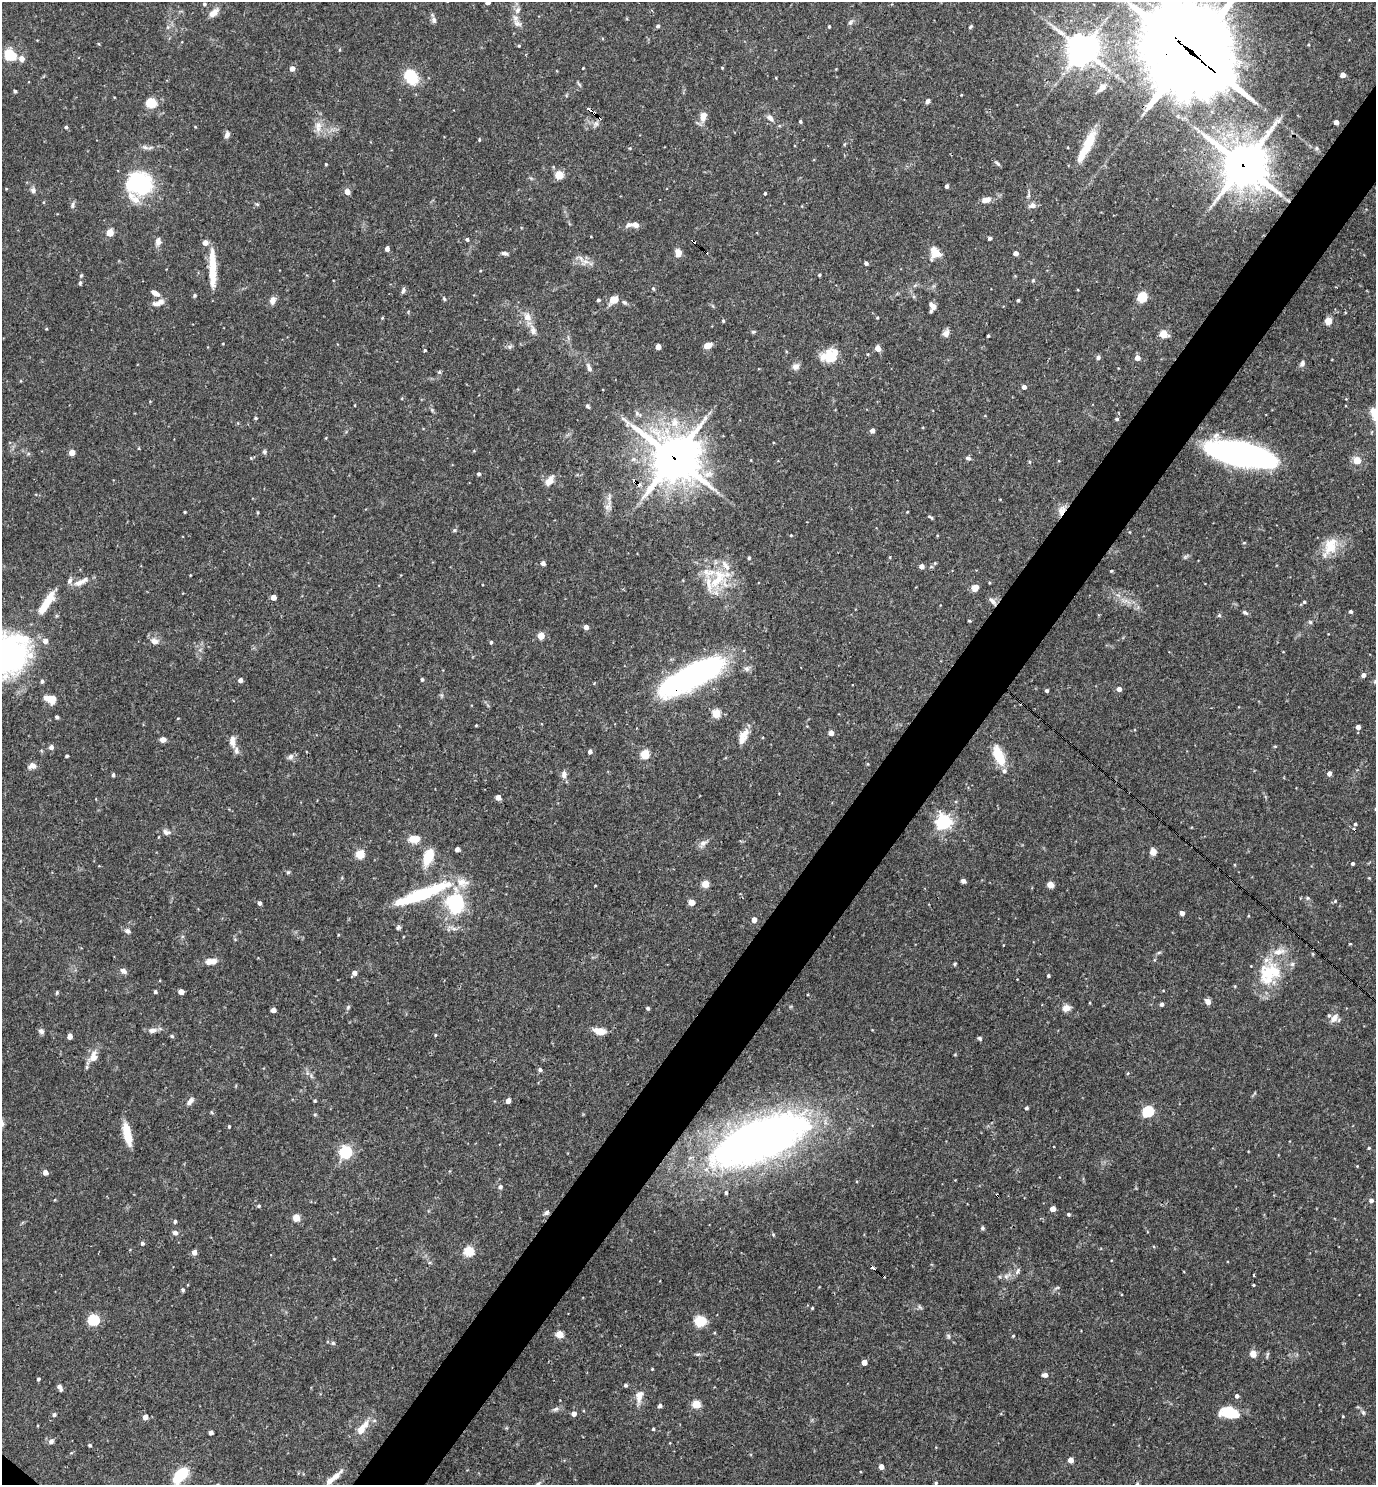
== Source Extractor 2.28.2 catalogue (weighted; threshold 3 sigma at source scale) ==
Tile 10 of 4 x 4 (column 2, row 3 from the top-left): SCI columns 1523-2896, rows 1484-2966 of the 5935 x 5931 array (HDU 1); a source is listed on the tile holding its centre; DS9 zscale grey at full resolution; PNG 1378 x 1487 px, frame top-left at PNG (2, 2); no overlay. Shown black and unused: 5% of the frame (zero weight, under 3 of 4 exposures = <1% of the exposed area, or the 3 px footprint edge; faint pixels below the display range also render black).
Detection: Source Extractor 2.28.2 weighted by HDU 2 'WHT'; one run over the whole footprint, this tile lists its part. Background 0.0714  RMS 0.0036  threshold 0.0162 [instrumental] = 3 sigma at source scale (4.5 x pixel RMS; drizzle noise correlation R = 1.50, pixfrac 1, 0.05/0.05 arcsec/px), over >= 5 px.
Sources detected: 343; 3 inside a brighter object's white glare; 6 cosmic-ray / hot-pixel residue — not listed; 20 inside a brighter listed object's ellipse — not listed separately; the other 314 listed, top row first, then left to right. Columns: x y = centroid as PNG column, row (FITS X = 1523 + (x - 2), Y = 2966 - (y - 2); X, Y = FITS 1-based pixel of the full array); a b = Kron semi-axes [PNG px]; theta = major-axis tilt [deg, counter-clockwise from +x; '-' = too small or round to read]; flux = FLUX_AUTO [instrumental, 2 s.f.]
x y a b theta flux
487 2 4 4 - 1.5
204 4 4 3 - 0.56
518 10 11 6 61 1.6
651 10 3 3 - 0.38
214 13 13 7 43 2.9
434 20 9 5 -82 1.1
850 22 7 5 66 0.79
517 23 15 7 -39 1.9
658 26 4 4 - 0.74
829 26 4 3 - 0.41
970 27 5 4 - 0.51
519 46 4 4 - 0.35
1082 49 10 10 - 590
1191 52 38 28 -45 5000
10 54 11 9 -53 12
21 58 6 6 - 2.1
292 68 5 4 - 2.2
583 68 3 2 - 0.27
1343 75 4 4 - 2.8
411 77 19 12 -55 11
776 78 3 3 - 0.29
1102 87 13 8 47 2.5
15 91 3 3 - 0.59
961 95 4 3 - 0.24
928 101 5 4 - 1.1
151 103 5 5 - 27
590 110 10 3 -38 5.1
703 116 13 8 77 2.8
770 118 10 6 -39 1.4
800 121 4 3 - 0.56
1336 122 4 4 - 2.2
596 124 8 6 75 1.2
318 125 11 9 -5 2.7
66 127 4 4 - 0.56
195 127 4 3 - 0.29
227 135 8 5 72 1.4
479 139 5 3 - 0.33
1088 143 35 11 66 9.9
630 148 4 3 - 0.3
1317 148 7 5 0 0.77
997 163 8 4 -36 0.67
326 164 3 3 - 0.33
1243 165 17 16 - 930
559 175 5 5 - 14
140 184 16 13 -16 53
947 186 4 3 - 1.1
33 190 8 6 -68 1.1
347 192 5 5 - 2.5
765 193 3 3 - 0.45
1029 195 7 4 71 0.61
134 198 23 9 -43 4.5
986 200 10 6 15 2.7
257 204 5 4 - 0.48
72 205 8 5 81 0.89
1032 205 9 7 14 1.6
635 224 9 6 -18 1.8
110 233 5 4 - 7.9
990 238 4 3 - 0.78
467 239 5 4 - 0.66
158 241 12 8 -89 1.6
205 243 5 5 - 2.5
387 248 5 4 - 1.3
504 253 8 4 -7 0.88
678 253 9 7 -80 2.4
935 253 14 13 - 4.6
1016 253 4 4 - 2.2
585 262 10 4 -9 1.6
866 263 4 4 - 1.1
212 269 37 8 -90 10
819 275 4 3 - 0.48
81 276 5 4 - 0.43
1033 280 5 4 - 0.42
80 283 5 4 - 0.61
653 289 5 4 - 0.49
403 290 9 5 72 0.86
155 293 12 6 -31 2
195 295 4 4 - 0.51
1142 297 8 7 - 8.6
444 299 5 4 - 0.45
272 300 9 7 69 1.9
598 300 4 4 - 0.72
614 300 12 9 30 3.1
1018 300 4 3 - 0.59
159 302 16 7 21 2.5
624 302 8 5 -40 0.7
933 306 10 6 -55 1.8
527 317 12 10 -54 3.4
382 318 4 4 - 0.31
877 318 3 3 - 0.34
723 321 4 3 - 0.5
1328 321 5 4 - 8.3
46 329 4 3 - 0.3
533 330 15 8 -76 2.3
753 332 5 5 - 0.48
946 333 10 8 66 1.6
1163 334 5 5 - 12
988 336 3 3 - 0.48
708 345 9 5 22 2.8
509 347 7 6 - 0.8
658 347 4 4 - 2.8
878 348 4 4 - 4.6
425 350 3 3 - 0.61
868 354 4 3 - 0.3
830 356 16 12 10 11
1098 357 6 5 - 0.97
1137 358 5 4 - 2.9
1302 363 9 5 64 1.2
795 366 9 8 - 1.7
589 368 12 6 -69 1.3
439 372 5 5 - 0.48
1024 387 4 4 - 1.6
587 406 6 4 -37 0.55
256 418 4 3 - 0.47
1117 419 5 4 - 0.55
675 423 14 11 82 5.3
872 430 4 4 - 2.1
264 452 6 6 - 0.66
72 453 4 4 - 4.4
1240 454 51 18 -14 120
251 458 4 4 - 0.37
674 458 19 17 -27 940
968 458 6 5 - 0.81
1357 460 7 6 - 4.4
479 474 3 3 - 0.75
549 481 13 7 54 3.2
609 497 12 5 78 1.6
1061 511 14 8 57 2.9
185 512 3 2 - 0.35
258 512 4 3 - 0.34
907 512 3 2 - 0.26
930 517 8 3 -32 0.58
454 530 6 4 23 0.54
791 535 4 3 - 0.3
1244 543 5 3 - 0.29
1331 547 33 13 49 7.6
890 557 4 3 - 0.31
1185 557 6 5 - 0.62
749 558 4 3 - 0.52
543 563 4 4 - 1.5
922 566 4 4 - 2.3
931 567 6 4 18 0.55
1111 571 4 4 - 0.41
717 579 36 15 57 13
81 582 23 7 25 3.1
989 583 3 3 - 0.32
975 588 7 6 - 2.9
273 597 4 4 - 3.1
993 601 13 5 -47 1.4
47 602 30 8 57 7.9
1304 602 4 4 - 0.51
1350 611 4 4 - 0.5
1245 613 7 4 -32 0.76
1219 615 5 4 - 0.56
970 621 4 3 - 0.33
1310 622 6 4 -45 0.45
586 627 4 4 - 2.1
541 636 5 4 - 6.9
154 641 10 7 -15 2.1
491 642 4 3 - 0.57
5 651 79 25 6 64
695 674 63 19 28 99
1363 675 4 4 - 1.6
422 679 4 3 - 0.53
240 680 4 4 - 1.7
42 681 5 4 - 0.77
1375 681 6 5 - 0.57
1119 689 4 4 - 2
1047 691 3 3 - 0.7
50 699 14 8 -16 4
716 713 5 5 - 15
57 717 4 4 - 0.61
476 725 5 3 - 0.28
1358 727 4 4 - 1.8
831 733 4 4 - 2.8
743 734 17 9 40 3.6
163 740 6 6 - 1.6
232 741 15 7 -86 2.4
1275 746 5 3 - 0.31
51 747 5 5 - 1.4
590 752 5 4 - 0.96
645 755 5 5 - 16
998 755 23 10 -66 9.4
67 756 3 3 - 0.59
291 757 9 7 44 1.2
868 764 5 3 - 0.34
32 766 9 7 13 1.9
1329 773 4 4 - 1.9
564 774 11 7 90 1.6
113 775 4 3 - 0.8
498 797 4 4 - 3.1
943 822 6 6 - 110
1355 824 4 4 - 0.6
166 832 11 8 -13 1.5
413 838 13 9 49 2.8
703 843 12 8 43 1.8
457 849 4 4 - 1.9
1153 852 7 6 - 2.5
360 854 5 5 - 17
428 857 19 10 69 8.4
1352 863 4 3 - 0.83
288 872 5 4 - 0.54
1369 878 4 3 - 0.29
963 881 4 4 - 1.6
705 884 5 4 - 8.5
1050 885 4 4 - 6
421 895 63 12 21 29
1308 898 5 5 - 0.53
1335 901 6 5 - 0.44
691 902 5 4 - 4
259 903 4 4 - 0.82
455 904 21 16 -80 25
1182 913 4 4 - 2
754 920 4 4 - 2.7
398 927 6 5 - 0.73
127 931 8 6 -29 1.1
1350 944 4 2 - 0.27
213 961 10 8 10 2.1
955 964 5 4 - 0.42
123 971 8 5 -35 1.4
354 973 5 4 - 2.1
1269 973 35 25 72 18
1048 976 3 3 - 0.59
155 992 4 3 - 0.73
181 992 4 4 - 3.1
57 993 5 4 - 0.44
1208 1001 6 5 - 2
1090 1003 4 2 - 0.27
1162 1004 4 4 - 1.1
348 1007 7 4 46 0.55
648 1008 4 3 - 0.72
1066 1008 6 5 - 3.9
273 1010 4 4 - 2.5
1334 1018 13 8 45 2.8
152 1030 12 7 7 1.8
41 1031 7 6 - 1.1
600 1031 16 8 -11 3.4
70 1036 4 4 - 2.7
172 1036 5 4 - 0.44
979 1038 5 4 - 0.55
93 1057 16 10 75 3.6
540 1069 5 5 - 0.78
1128 1073 5 3 - 0.34
190 1101 10 6 52 1.6
315 1101 3 3 - 0.48
508 1101 4 4 - 2.7
1027 1108 4 3 - 0.64
1148 1111 6 5 - 36
315 1114 5 3 - 0.35
229 1126 4 3 - 0.47
127 1134 23 7 -77 8.8
759 1140 87 34 23 270
1369 1148 4 3 - 0.43
346 1152 6 5 - 57
1357 1166 4 3 - 0.28
45 1172 4 4 - 2.5
500 1187 5 5 - 0.99
726 1193 5 4 - 0.64
1371 1200 5 4 - 1.2
259 1206 4 4 - 0.6
1053 1209 4 4 - 3.1
547 1212 7 6 - 0.91
1068 1214 4 3 - 0.63
296 1218 5 4 - 8.3
175 1221 4 4 - 0.79
982 1228 6 5 - 0.63
175 1233 7 6 - 1.1
142 1243 5 4 - 0.82
469 1251 5 5 - 25
194 1252 5 4 - 2.2
334 1259 4 3 - 0.27
1254 1275 3 2 - 0.32
1007 1276 12 6 28 1.8
1253 1285 3 3 - 0.33
1057 1288 6 4 19 0.5
183 1290 5 4 - 0.67
920 1307 8 3 -45 0.55
812 1308 3 3 - 0.34
94 1320 5 5 - 37
700 1321 12 11 - 6.6
559 1334 5 4 - 8.8
948 1336 6 4 -71 0.58
1013 1336 3 3 - 0.33
333 1343 6 5 - 0.68
698 1354 6 4 18 0.55
1253 1354 8 7 - 2.3
1267 1355 10 3 80 0.5
864 1362 4 4 - 2.9
652 1369 3 3 - 0.32
1045 1375 6 5 - 1.5
38 1379 4 3 - 0.58
626 1385 4 4 - 0.72
60 1387 7 4 -64 1.8
639 1396 17 8 79 3.4
1237 1396 4 4 - 1.2
696 1404 5 5 - 14
660 1406 4 4 - 0.96
555 1409 9 5 26 0.97
1229 1412 20 11 -8 10
1363 1412 8 5 -63 0.74
574 1414 4 4 - 2.6
54 1415 5 4 - 0.71
1343 1416 3 3 - 0.29
145 1417 4 4 - 2.5
362 1428 26 9 53 4.7
653 1429 3 3 - 0.46
211 1432 4 4 - 1.6
51 1441 7 6 - 1.2
90 1445 4 3 - 0.52
1071 1460 4 4 - 3.3
881 1467 4 4 - 2.6
180 1475 14 7 48 20
336 1476 14 7 42 2.6
936 1483 4 3 - 0.39
538 1484 11 5 47 1.2
Overlapping masked pixels (flux is a lower limit): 7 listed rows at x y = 1191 52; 590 110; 1243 165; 674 458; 1061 511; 993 601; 695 674
Isophote crosses this tile's border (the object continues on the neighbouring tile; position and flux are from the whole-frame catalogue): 6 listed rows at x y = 487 2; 1191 52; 5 651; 1375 681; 180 1475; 538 1484